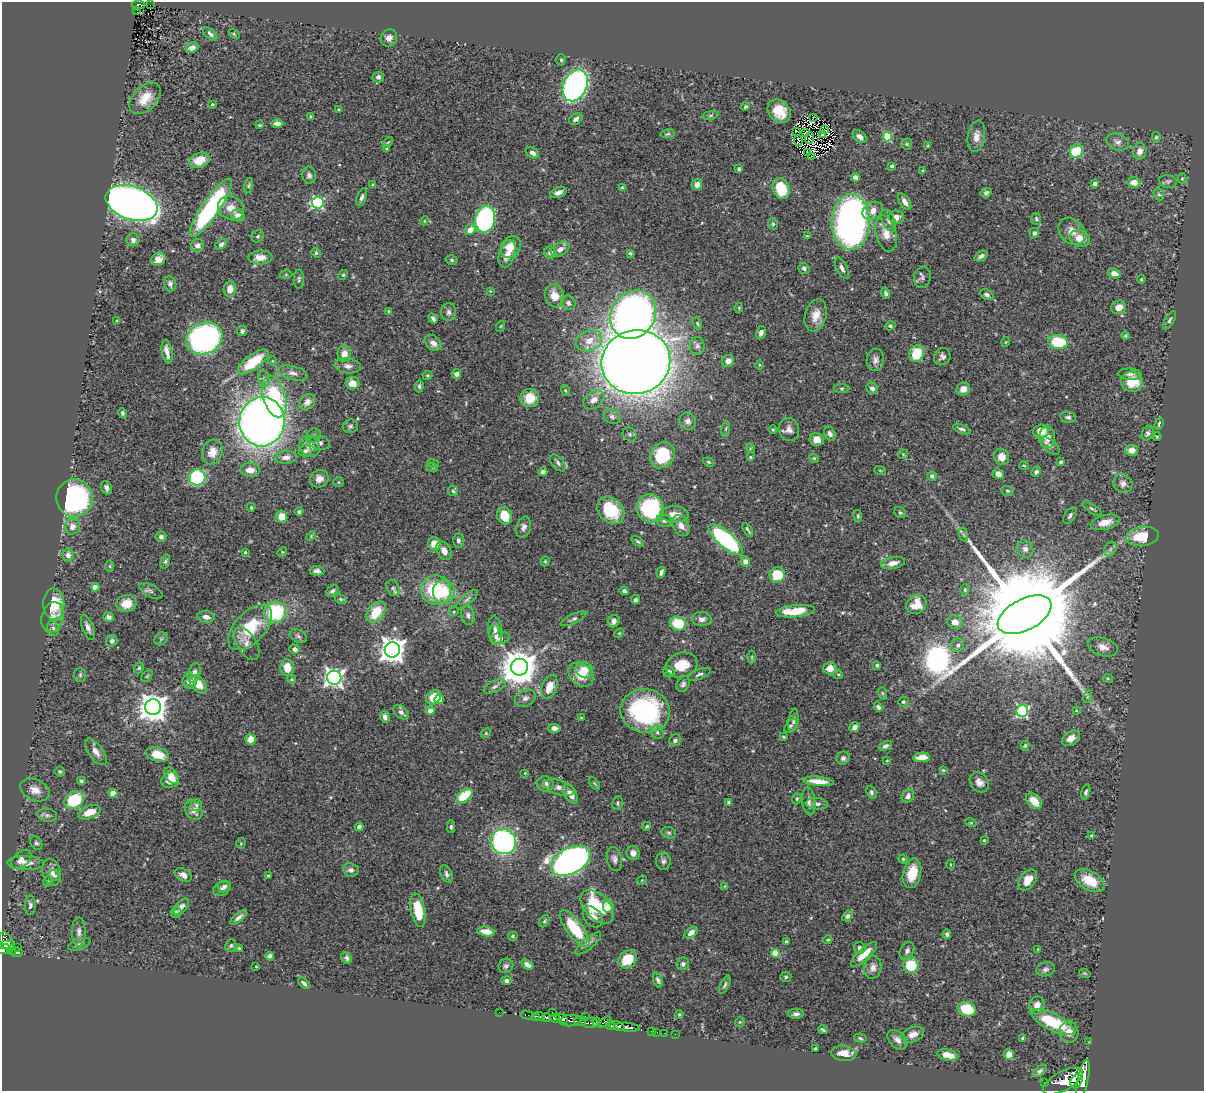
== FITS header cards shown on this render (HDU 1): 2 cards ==
NAXIS1  =                 1202
NAXIS2  =                 1089

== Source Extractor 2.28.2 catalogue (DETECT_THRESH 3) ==
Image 1202 x 1089 px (HDU 1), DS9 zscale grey, 1 PNG px = 1 image px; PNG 1206 x 1093 px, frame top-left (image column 1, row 1089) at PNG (2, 2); each listed source drawn as its Kron ellipse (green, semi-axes under 4 px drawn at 4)
Background 0.869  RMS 0.028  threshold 0.0841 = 3 sigma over >= 5 px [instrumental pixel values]
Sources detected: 516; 3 with non-positive FLUX_AUTO (blend fragments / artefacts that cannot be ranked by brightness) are neither listed nor drawn; of the other 513, the 500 brightest by FLUX_AUTO listed and drawn (13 fainter detections omitted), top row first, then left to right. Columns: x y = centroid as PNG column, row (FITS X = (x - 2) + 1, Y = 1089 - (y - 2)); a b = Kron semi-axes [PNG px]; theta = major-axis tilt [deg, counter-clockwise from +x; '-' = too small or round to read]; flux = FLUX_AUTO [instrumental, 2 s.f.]
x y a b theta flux
138 5 7 4 4 82
150 5 2 2 - 2.1
137 10 3 2 - 5
210 34 8 4 -42 5.7
234 34 6 3 -37 2.1
389 38 9 8 - 10
192 48 7 5 21 12
561 60 5 4 - 2.6
378 77 5 5 - 6.4
575 85 16 11 67 560
145 98 19 12 44 35
212 104 4 3 - 2.3
745 107 4 3 - 3
338 109 3 2 - 1.8
779 111 13 10 -48 38
710 115 8 4 9 3.3
311 117 4 3 - 3.1
813 118 2 2 - 290
576 119 7 5 32 6.8
277 123 6 4 0 7.5
259 125 4 3 - 2
825 130 4 2 - 2.1
796 131 2 2 - 2.3
806 133 4 2 - 2
668 134 7 3 9 2.7
822 134 3 3 - 2.6
976 136 15 8 81 14
860 137 8 5 -39 9.2
887 137 4 4 - 92
1156 137 5 4 - 2.5
809 138 6 2 66 1.8
798 140 5 2 - 2.3
388 142 6 3 43 1.9
1118 142 11 8 -20 9
907 144 5 5 - 2.7
928 146 3 3 - 1.9
387 149 4 3 - 2
1076 151 7 6 - 60
1140 151 8 6 81 12
807 152 3 2 - 1.4
532 153 7 5 -28 8.4
811 156 2 2 - 3.3
199 160 10 7 17 35
892 166 3 3 - 5.7
739 169 4 3 - 3.7
923 170 3 3 - 1.6
309 175 8 6 -83 6.5
855 177 5 4 - 7.2
1182 178 5 4 - 2.4
1168 181 9 6 -10 4.7
1134 182 6 5 - 15
1094 183 4 3 - 10
373 185 4 3 - 3.7
697 185 5 5 - 15
248 186 8 4 76 3.1
623 188 4 3 - 3.4
781 189 10 8 -66 66
558 192 9 5 21 11
986 193 6 4 32 4.2
1159 194 6 5 - 3.3
362 197 9 5 72 6.2
905 202 9 5 -58 9.8
132 203 27 16 -19 1700
318 203 6 5 - 260
211 208 35 8 56 350
231 208 13 11 -31 24
873 211 11 8 33 18
238 216 7 6 - 16
896 217 7 6 - 11
485 219 13 10 78 430
1036 219 6 5 - 3.1
424 221 4 3 - 1.7
888 221 11 6 -67 7.2
851 222 28 19 90 1000
773 224 5 5 - 3.8
470 230 6 5 - 18
1072 231 15 11 -44 18
1034 233 5 5 - 5.5
886 234 18 10 -76 22
258 236 6 5 - 3.8
807 236 4 3 - 1.7
1080 238 10 8 -23 23
133 240 6 6 - 7.2
221 244 7 4 37 6.5
198 246 6 6 - 9
511 247 11 9 52 30
560 249 10 6 28 12
316 253 5 4 - 3.2
550 253 6 6 - 9.7
630 253 4 3 - 2.9
507 254 14 8 74 21
981 256 7 4 32 5.5
260 257 12 7 2 20
158 259 7 6 - 12
452 260 6 4 -16 3.4
804 268 6 5 - 5.7
842 268 12 5 -63 7
1114 273 6 5 - 14
286 274 6 4 -2 2.4
343 275 5 4 - 2.3
922 277 10 8 77 6.1
299 279 9 5 89 4.2
1141 279 5 3 - 2.1
170 284 8 6 -74 5.7
230 289 7 6 - 16
490 291 3 3 - 1.5
886 293 5 4 - 4.5
987 295 7 5 -25 4.3
555 296 12 9 -71 25
568 303 7 7 - 5.5
1119 307 8 6 25 17
739 308 5 4 - 2.1
388 311 3 3 - 1.5
449 312 9 7 -90 6.6
633 315 25 21 56 1300
816 315 16 10 74 24
433 318 5 4 - 4.3
117 320 4 3 - 1.5
1169 320 10 4 61 4.1
697 323 6 4 -70 2.6
501 326 5 3 - 1.7
890 326 5 4 - 3.2
242 331 5 5 - 4.7
761 333 7 5 73 8.8
1125 336 4 4 - 2.3
204 338 19 15 24 570
589 341 13 10 22 25
1006 342 5 3 - 1.5
1058 342 10 7 -9 92
433 343 9 6 -44 12
697 346 9 7 -89 6.8
167 352 12 5 -79 11
344 354 8 7 - 18
917 354 9 7 68 67
942 357 9 8 - 7.3
875 360 11 8 82 9.8
273 361 4 3 - 1.4
728 361 6 5 - 12
253 362 18 7 37 74
636 362 34 32 13 4900
760 365 5 3 - 1.6
348 366 13 7 -6 9.5
293 373 15 7 -14 11
456 374 5 4 - 5.2
1130 374 11 5 -4 6.4
427 375 5 4 - 2.5
264 379 8 6 -73 6.5
1132 382 11 10 - 37
352 383 7 6 - 20
419 386 6 4 84 3.6
842 388 8 4 0 3
872 388 6 5 - 6.8
963 389 7 6 - 14
565 390 5 4 - 2.1
274 397 21 11 -73 130
530 398 9 9 - 40
594 400 11 8 34 15
307 402 9 7 47 10
122 413 4 3 - 3.7
612 417 9 7 -32 7
1068 417 8 5 -10 5.1
688 421 9 8 - 9.2
262 422 25 22 83 1900
1159 424 6 3 73 3.2
350 426 7 6 - 4.9
726 429 8 4 82 3
962 429 9 4 -21 5.7
773 430 4 4 - 2.5
789 430 11 10 - 11
1041 431 8 6 4 27
1148 433 8 5 66 5.2
630 434 7 6 - 4.5
830 434 7 5 -62 6.9
313 436 8 7 - 5.3
1157 436 4 3 - 1.7
1047 437 11 8 -88 21
817 439 7 6 - 15
319 443 11 7 -10 7
310 446 11 10 - 19
1050 446 11 6 -42 5.9
750 448 5 4 - 2.1
1131 450 6 5 - 15
305 451 6 6 - 4.4
212 452 12 10 74 23
903 454 5 4 - 2.1
662 455 14 11 55 100
286 457 11 6 6 11
750 457 3 3 - 2.5
1002 457 8 7 - 18
814 458 5 4 - 2.1
709 462 6 4 -19 3
1061 462 4 3 - 3.6
433 463 6 3 -20 1.7
558 463 10 5 -51 5.8
1024 465 4 3 - 1.6
432 467 6 3 -18 2.1
250 470 10 7 -3 18
880 470 6 3 -19 1.9
543 472 4 4 - 6.4
1036 472 5 4 - 5
998 474 6 5 - 13
932 476 5 4 - 5
197 477 8 8 - 150
319 479 9 8 - 14
339 482 5 5 - 2.5
1123 484 10 9 - 10
106 488 7 5 -71 7.9
453 491 5 5 - 3
1007 491 6 5 - 3.3
74 498 19 18 - 410
251 507 4 3 - 2.2
650 508 14 13 - 200
1092 509 11 4 -35 4
611 510 15 12 -46 81
299 512 4 4 - 3.6
900 512 6 5 - 3.5
674 514 14 8 -3 22
1070 515 9 5 58 6.3
504 516 9 7 -68 40
858 516 6 3 -85 2.7
282 517 6 5 - 25
664 521 8 6 -11 5
1105 522 15 7 13 25
681 526 11 8 -61 14
72 527 8 7 - 14
524 527 11 7 73 7.8
748 530 7 2 -58 3.4
964 535 7 4 -71 3.1
311 536 5 3 - 1.9
1143 536 16 9 6 56
161 537 5 5 - 5.1
726 540 21 8 -41 310
458 541 7 5 -90 4.7
638 541 7 4 -36 3.3
434 544 6 6 - 26
1025 549 9 8 - 9.2
1110 549 8 5 61 5.3
444 551 10 7 -62 15
245 552 3 3 - 2.1
282 552 5 4 - 2.1
68 555 7 5 -82 8
165 561 7 4 73 3.4
545 561 5 4 - 2.2
745 562 5 5 - 11
893 563 12 5 11 13
110 566 6 4 -89 2.3
317 571 7 5 -5 6.4
661 572 6 3 66 6.2
777 575 8 7 - 60
95 587 4 4 - 23
393 588 8 6 -62 5.7
436 590 15 14 - 120
965 590 5 4 - 2.6
151 591 13 6 -28 6.1
332 591 7 5 39 5.1
624 591 4 3 - 5
444 592 12 11 - 47
341 599 6 4 -27 3.2
467 599 13 5 40 6.3
635 600 4 4 - 4.6
126 603 10 8 16 23
54 604 16 10 -87 64
916 605 10 9 - 28
454 611 5 3 - 2
795 611 19 6 6 53
275 612 11 10 - 130
376 612 12 8 53 50
468 615 9 6 -80 7.3
1025 615 29 15 28 82000
52 617 15 11 75 17
109 617 5 4 - 6.2
206 617 9 5 -9 11
573 619 14 4 25 5.7
702 619 9 7 -3 8.5
614 621 6 5 - 9.9
955 622 7 6 - 15
678 623 8 7 - 64
88 627 13 5 -69 9.1
53 628 8 5 -73 5
250 628 27 15 46 95
495 630 14 7 -84 12
619 633 5 3 - 2
496 635 10 6 -83 8.5
298 636 9 6 -30 5.4
500 638 9 6 13 9.8
161 639 7 5 45 3.8
112 641 6 5 - 5.8
247 644 18 9 -59 16
958 645 7 6 - 5.9
1103 647 15 9 -18 15
295 649 5 4 - 8.6
392 650 8 7 - 1900
752 657 6 4 89 2.4
681 665 16 12 15 38
877 665 3 3 - 4.4
519 667 8 8 - 4900
139 668 5 5 - 2.9
287 668 8 7 - 28
830 668 7 6 - 21
584 670 9 8 - 27
669 672 6 5 - 6.3
194 673 10 6 77 11
699 674 12 5 22 5.4
838 674 5 3 - 1.9
80 675 7 5 -90 3.2
581 675 14 10 -41 32
147 676 6 4 45 2.4
334 678 7 7 - 910
1108 678 5 4 - 2.1
291 679 4 4 - 2
189 682 7 7 - 13
198 684 11 6 -49 30
683 684 8 6 62 5.8
495 686 12 5 26 6.5
549 687 12 7 70 27
882 693 6 4 -71 2.6
434 697 8 6 45 33
1087 697 6 4 71 2.8
525 698 11 8 27 8.5
439 699 4 4 - 50
903 702 5 4 - 3
153 707 8 8 - 2700
878 707 5 4 - 5.9
1076 710 4 3 - 1.8
430 711 4 4 - 20
645 711 25 22 -9 290
1022 711 6 6 - 250
401 712 9 5 -41 6.7
385 717 6 4 -72 9.5
581 718 3 2 - 1.7
793 720 12 5 81 5.6
791 726 8 5 52 3.8
854 727 5 4 - 9.8
554 728 6 4 -4 8.8
657 732 7 6 - 5.2
486 733 5 4 - 2.2
783 737 4 3 - 2.2
1071 738 10 6 33 14
251 739 5 5 - 25
675 740 6 5 - 5.8
885 746 7 4 27 5.9
1025 746 5 4 - 2.6
96 752 15 7 -54 13
157 754 11 7 -14 34
921 757 8 5 5 24
843 758 7 6 - 5.4
887 761 4 2 - 1.5
943 770 3 3 - 2.1
60 771 5 5 - 3.1
525 773 4 2 - 1.4
171 775 9 5 -56 14
170 780 9 7 24 29
81 781 4 3 - 3.1
818 781 15 4 -6 23
979 782 11 8 -50 11
545 784 8 7 - 9.1
595 784 7 3 -52 2.5
559 787 16 7 -17 12
35 790 15 10 -24 19
871 792 7 5 -67 4.4
1086 792 8 4 77 4.3
113 793 4 4 - 42
571 794 11 5 -58 17
465 796 9 5 39 91
908 796 7 5 59 8.7
797 799 6 4 69 2.8
74 800 10 8 31 98
809 801 14 6 -84 8.8
1034 801 9 6 -46 21
729 802 4 4 - 4.9
618 803 7 5 78 3.6
817 804 11 5 -5 7.3
196 805 6 5 - 3.7
194 810 11 8 -60 13
89 812 11 6 21 32
47 815 10 6 -9 6.5
971 823 5 3 - 1.8
647 826 4 3 - 2.9
359 827 4 4 - 7.4
451 827 6 4 89 3.4
669 833 7 5 -15 3.8
1091 836 4 4 - 2.6
984 840 3 2 - 1.8
503 842 13 12 - 400
36 843 7 5 -58 4.7
241 844 5 4 - 2.1
633 853 7 6 - 9.3
21 859 11 7 41 14
614 859 12 7 -77 8.1
903 859 4 4 - 2.2
571 861 21 12 27 1000
663 861 9 7 87 6.3
25 863 18 7 0 17
950 865 4 2 - 1.7
351 870 8 6 -6 8
52 872 13 9 -77 13
912 873 15 9 77 39
446 874 9 5 -64 5.8
183 875 9 6 -31 12
54 876 6 5 - 4.3
268 876 3 3 - 3.5
642 880 5 4 - 2.3
1028 880 12 7 52 24
1089 880 16 9 -30 44
48 881 5 3 - 1.9
224 886 7 5 5 5.1
725 886 4 3 - 1.5
222 889 9 6 19 6.8
30 905 10 5 89 6.6
608 906 7 5 -80 18
181 907 10 5 49 9.2
597 907 20 12 -44 110
418 910 17 7 -79 59
176 912 6 5 - 5.1
847 916 5 4 - 5.4
239 917 10 4 39 8.1
593 917 12 8 -49 14
544 921 7 4 62 2.8
575 929 22 8 -53 80
79 932 15 7 -90 10
486 932 9 4 -10 17
691 933 7 5 37 14
947 934 4 4 - 4
513 936 5 4 - 2.8
828 940 4 3 - 2.3
6 941 10 6 -58 370
786 942 3 3 - 3.8
588 943 16 5 39 7.6
79 944 12 5 19 5.8
7 945 7 3 2 230
231 946 6 5 - 3.4
17 948 2 2 - 6.8
239 948 4 3 - 2.4
860 948 6 5 - 5.2
3 949 7 5 16 370
1038 949 4 3 - 1.5
12 950 5 3 - 44
907 951 9 6 63 7
17 952 6 3 0 140
775 953 4 4 - 57
864 954 17 5 42 30
269 956 4 4 - 7.7
346 958 6 5 - 4.3
628 959 10 8 44 44
683 964 6 6 - 5.7
527 965 7 4 -31 7.4
911 965 8 7 - 70
256 966 3 2 - 1.5
506 966 8 7 - 5.4
873 967 11 8 79 11
1045 969 9 7 14 6.1
1085 973 6 3 -20 1.9
786 977 5 5 - 3.2
658 980 8 4 -70 5.1
506 981 5 4 - 5.9
304 983 7 4 -45 5.6
725 985 10 4 63 4.4
1037 1005 9 7 75 14
967 1009 9 7 -21 62
499 1012 2 2 - 8.2
552 1012 2 2 - 43
679 1014 4 3 - 2.3
796 1014 8 5 1 6.1
527 1015 6 3 -13 64
535 1016 4 2 - 340
540 1016 5 3 - 420
585 1016 3 2 - 66
547 1018 4 3 - 240
555 1018 5 3 - 530
562 1019 6 4 -27 1300
570 1021 10 5 6 430
580 1022 6 4 -5 280
597 1022 5 3 - 250
604 1022 7 4 33 250
740 1022 5 5 - 2
1053 1022 24 8 -26 89
590 1023 9 5 -4 330
610 1026 4 3 - 290
617 1026 8 4 -16 580
627 1027 12 4 -6 1300
823 1030 5 3 - 3
651 1031 2 2 - 9.6
657 1032 2 2 - 10
1069 1032 10 9 - 17
664 1033 2 2 - 8.9
675 1034 2 2 - 9.2
913 1035 11 7 19 13
860 1038 6 4 -13 2.9
1022 1038 3 3 - 3.2
897 1040 12 7 -44 10
1089 1041 2 2 - 8.8
815 1048 3 3 - 2.4
844 1053 12 7 -7 20
1009 1054 5 5 - 21
948 1055 10 5 -14 17
1040 1071 8 4 39 4.5
1083 1079 20 5 78 3100
1063 1081 22 9 28 4500
1076 1081 7 5 61 1600
1045 1082 3 2 - 70
At the frame edge (FLAGS 8, measured only in part): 1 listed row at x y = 3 949
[13 fainter detections neither listed nor drawn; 3 non-positive-flux detections neither listed nor drawn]